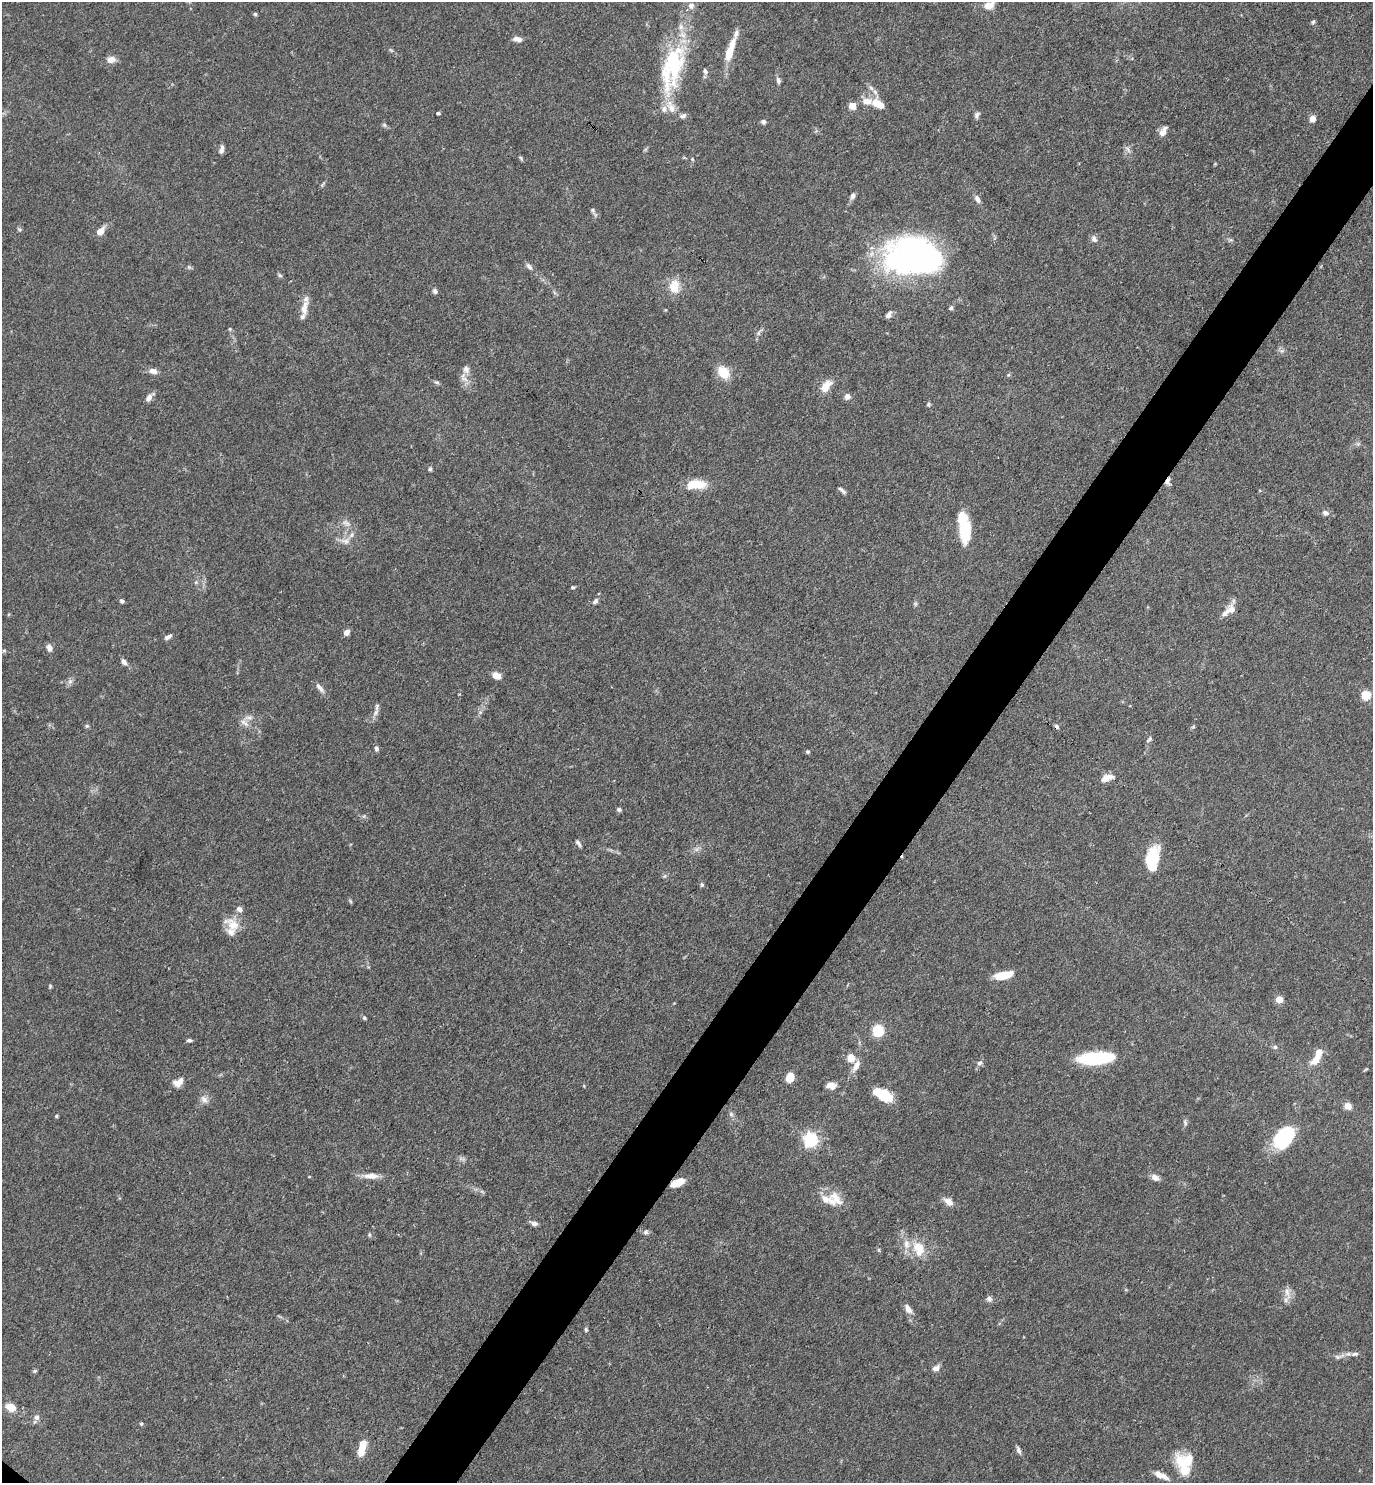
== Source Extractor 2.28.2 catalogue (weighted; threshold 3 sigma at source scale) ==
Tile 10 of 4 x 4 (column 2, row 3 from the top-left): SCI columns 1524-2894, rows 1481-2961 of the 5929 x 5923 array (HDU 1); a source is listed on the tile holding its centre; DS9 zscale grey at full resolution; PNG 1375 x 1485 px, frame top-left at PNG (2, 2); no overlay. Shown black and unused: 5% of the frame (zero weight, under 3 of 4 exposures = <1% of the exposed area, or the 3 px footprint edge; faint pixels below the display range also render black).
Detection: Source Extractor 2.28.2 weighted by HDU 2 'WHT'; one run over the whole footprint, this tile lists its part. Background 0.119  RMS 0.0043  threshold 0.0195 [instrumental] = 3 sigma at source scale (4.5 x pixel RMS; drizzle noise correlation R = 1.50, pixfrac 1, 0.05/0.05 arcsec/px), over >= 5 px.
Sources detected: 151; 4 inside a brighter object's white glare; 1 cosmic-ray / hot-pixel residue — not listed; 17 inside a brighter listed object's ellipse — not listed separately; the other 129 listed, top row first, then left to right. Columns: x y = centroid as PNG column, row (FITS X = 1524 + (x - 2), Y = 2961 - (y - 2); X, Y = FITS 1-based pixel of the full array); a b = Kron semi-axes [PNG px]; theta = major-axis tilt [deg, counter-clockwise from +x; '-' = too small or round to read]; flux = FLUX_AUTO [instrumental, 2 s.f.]
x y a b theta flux
989 5 12 8 21 3.8
255 14 5 5 - 0.59
1313 22 6 4 53 0.66
517 39 11 6 -4 2.2
730 50 32 8 72 9.5
111 59 11 8 4 2.7
671 60 114 20 80 39
705 71 7 6 - 1.1
778 81 9 6 -73 1.2
878 104 20 11 -33 6.3
852 106 8 7 - 3.4
438 113 4 3 - 0.91
977 115 9 6 54 1.2
683 116 10 6 14 1.4
1312 119 5 5 - 4.2
763 122 6 5 - 1.1
384 125 6 5 - 0.77
1163 131 13 7 60 2.6
1128 149 12 3 -54 1.1
221 150 11 5 72 1.7
521 158 7 4 -54 0.6
692 159 5 3 - 0.44
852 196 8 6 75 1.5
977 199 9 6 -57 2
593 210 7 5 -39 0.86
100 231 8 6 49 4.8
1094 239 9 7 -78 1.6
916 259 50 30 -7 200
529 266 10 6 -48 1.5
189 267 5 5 - 0.71
280 275 6 5 - 0.72
674 286 19 13 89 6.6
435 291 6 5 - 1.2
304 308 23 8 79 4.6
951 308 6 5 - 0.91
889 315 10 6 53 1.6
466 369 10 9 - 2.4
153 371 10 7 -11 2.4
723 372 13 10 -52 9.6
437 382 7 5 -19 0.78
826 386 13 8 52 6.7
847 396 7 7 - 2
149 397 12 6 47 2.4
928 404 6 4 87 0.71
430 469 5 5 - 0.81
1167 481 9 5 72 2.3
696 484 20 9 2 10
842 490 12 4 -42 1.2
1325 513 8 7 - 1.6
346 523 13 6 -24 2.1
964 524 28 15 -83 14
345 541 14 8 -8 3
573 587 5 4 - 0.56
122 601 5 5 - 0.96
595 601 9 6 49 1.3
915 603 6 5 - 0.7
1231 610 14 10 82 3.2
346 632 6 5 - 2.2
168 637 9 4 30 1.6
49 648 9 7 -70 1.8
124 662 8 6 -52 1.8
496 676 9 7 -34 3.5
70 682 7 6 - 1.3
320 688 15 6 -52 2.1
1366 695 5 5 - 24
377 707 13 5 84 1.6
249 718 11 6 -4 1.9
244 723 14 6 -40 2.4
87 726 6 5 - 0.67
1193 727 6 3 19 0.51
1149 739 9 4 45 0.84
376 749 6 5 - 1
807 752 5 5 - 0.65
1106 778 14 7 25 4.2
619 809 5 4 - 1.1
578 843 9 4 -59 1.1
1152 862 24 13 83 18
702 885 6 4 -75 0.74
350 901 7 4 -54 0.53
239 909 8 7 - 1.7
233 925 26 13 -37 6.9
1003 975 19 10 12 7
50 986 5 4 - 0.56
1279 999 5 4 - 10
364 1018 5 4 - 0.68
878 1030 5 5 - 49
189 1040 6 4 0 0.87
1275 1047 6 5 - 0.85
851 1058 8 7 - 5.6
1096 1058 37 12 4 28
1315 1060 14 8 44 5
979 1063 7 6 - 1.2
856 1066 18 7 63 3.5
790 1078 7 5 60 9.7
178 1082 14 9 30 3.4
831 1086 12 8 -3 3
883 1095 14 9 -33 16
204 1099 11 8 -42 2.4
1348 1106 8 7 - 2.9
731 1114 7 5 -46 0.99
56 1116 4 3 - 0.58
1185 1123 9 4 -64 0.83
1284 1137 26 17 53 27
811 1139 6 6 - 99
371 1176 20 7 1 4.1
1155 1177 9 7 -34 2.5
677 1183 14 7 22 6.6
836 1198 26 11 -48 6.3
948 1202 11 7 -38 3.5
534 1223 9 5 -13 1.6
646 1232 7 6 - 1.1
369 1235 6 4 -89 0.58
918 1249 21 14 -67 9.5
879 1250 6 4 -72 0.55
1287 1293 19 7 -73 3.2
989 1299 7 7 - 1.5
908 1309 11 7 -60 2.9
586 1330 6 4 -88 0.67
1355 1354 10 5 6 1.5
1338 1357 12 6 11 1.8
936 1368 9 7 25 2.1
35 1371 6 5 - 0.63
10 1407 16 10 -27 4.9
37 1417 7 7 - 1.4
141 1424 5 4 - 0.59
362 1449 18 7 78 7.6
1018 1450 11 5 -68 1.3
1185 1462 25 19 3 14
1160 1475 17 6 -24 4.3
Overlapping masked pixels (flux is a lower limit): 2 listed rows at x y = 1167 481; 677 1183